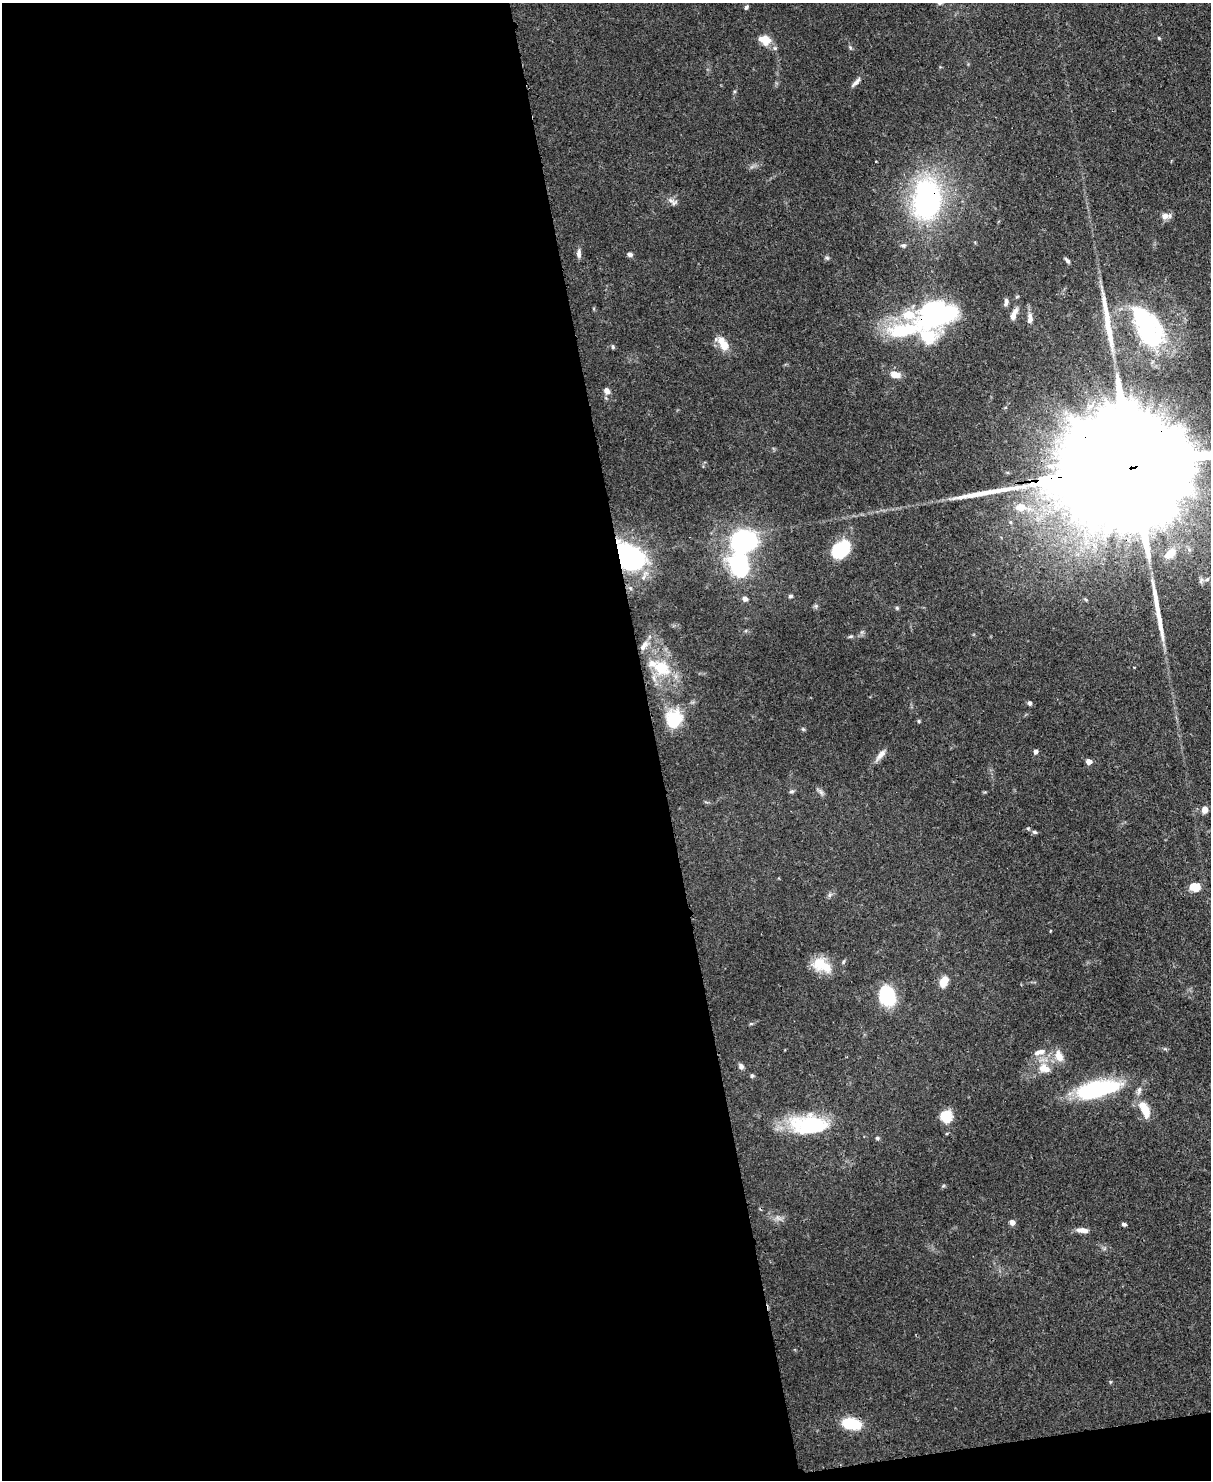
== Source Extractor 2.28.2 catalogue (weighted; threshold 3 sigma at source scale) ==
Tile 9 of 4 x 3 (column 1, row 3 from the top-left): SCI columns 76-1284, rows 212-1689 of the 4988 x 4969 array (HDU 1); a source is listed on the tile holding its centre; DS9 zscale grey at full resolution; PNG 1213 x 1482 px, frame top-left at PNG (2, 3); no overlay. Shown black and unused: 55% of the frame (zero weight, under 3 of 4 exposures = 9% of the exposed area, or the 3 px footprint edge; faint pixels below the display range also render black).
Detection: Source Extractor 2.28.2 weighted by HDU 2 'WHT'; one run over the whole footprint, this tile lists its part. Background 0.0719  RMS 0.004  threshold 0.0181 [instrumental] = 3 sigma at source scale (4.5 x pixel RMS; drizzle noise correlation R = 1.50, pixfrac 1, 0.05/0.05 arcsec/px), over >= 5 px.
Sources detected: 81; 5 inside a brighter object's white glare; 2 long thin detections or spike segments (spike, bleed or trail) — not listed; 8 inside a brighter listed object's ellipse — not listed separately; the other 66 listed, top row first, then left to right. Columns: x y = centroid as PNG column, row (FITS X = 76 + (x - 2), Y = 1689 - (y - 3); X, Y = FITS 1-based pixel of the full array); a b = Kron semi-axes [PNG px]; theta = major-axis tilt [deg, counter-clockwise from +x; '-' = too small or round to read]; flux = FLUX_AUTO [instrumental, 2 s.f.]
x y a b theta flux
746 7 6 4 59 0.88
1159 38 5 3 - 0.42
764 40 12 10 -25 6.4
850 47 6 4 -20 0.56
856 82 16 5 45 1.7
673 202 16 7 -27 2
927 202 44 29 71 75
1165 216 11 9 2 2.3
904 245 6 6 - 0.87
579 253 12 5 90 1.6
630 254 7 5 -8 1.1
827 258 6 5 - 0.7
1067 261 7 4 -51 1
1006 302 11 5 76 1.3
1014 314 15 6 66 3.2
940 316 59 20 21 53
1030 318 13 6 90 2.7
1148 327 59 30 -60 53
724 346 10 9 - 5.1
613 347 6 4 -75 0.65
895 374 12 7 -16 4
607 391 8 6 -49 1.9
1090 406 13 7 32 3.3
1143 465 147 23 8 49000
1021 507 16 10 4 5.7
743 542 28 24 39 55
841 549 23 15 43 17
1189 550 7 6 - 1.2
1170 553 15 9 40 6.6
632 560 33 26 -83 51
1207 579 8 5 30 1.3
790 596 6 4 2 0.76
745 599 6 5 - 1.6
897 608 5 5 - 0.56
644 646 16 7 57 3.2
1134 667 3 2 - 0.33
661 668 24 18 -31 15
1030 703 5 5 - 0.99
674 719 19 16 78 16
919 721 5 4 - 0.49
803 729 6 4 -43 0.56
1035 751 5 4 - 1.5
881 755 18 7 50 2.7
1089 762 4 4 - 4.3
791 791 7 5 3 0.75
821 792 8 5 -45 1.1
1204 810 7 6 - 2.6
1034 832 8 5 -26 0.81
1194 887 11 9 -14 5.6
843 962 7 3 71 0.55
822 965 27 14 -25 10
944 981 10 7 65 6.5
887 996 20 15 -69 23
1041 1051 10 7 18 2
1059 1056 15 10 -67 4.5
741 1066 8 6 -60 1.4
1044 1068 17 12 -21 5.8
1097 1089 44 16 13 44
1145 1109 23 10 -67 7.8
946 1117 14 12 -68 8.1
809 1124 43 21 -3 32
877 1138 5 4 - 0.64
1012 1222 6 5 - 2.2
1124 1224 5 4 - 0.87
1082 1230 14 6 -5 2.9
851 1424 19 10 -10 16
Overlapping masked pixels (flux is a lower limit): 5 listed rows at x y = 927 202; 940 316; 1143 465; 632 560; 851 1424
Isophote crosses this tile's border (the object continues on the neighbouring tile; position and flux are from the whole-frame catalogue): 1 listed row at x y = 1143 465